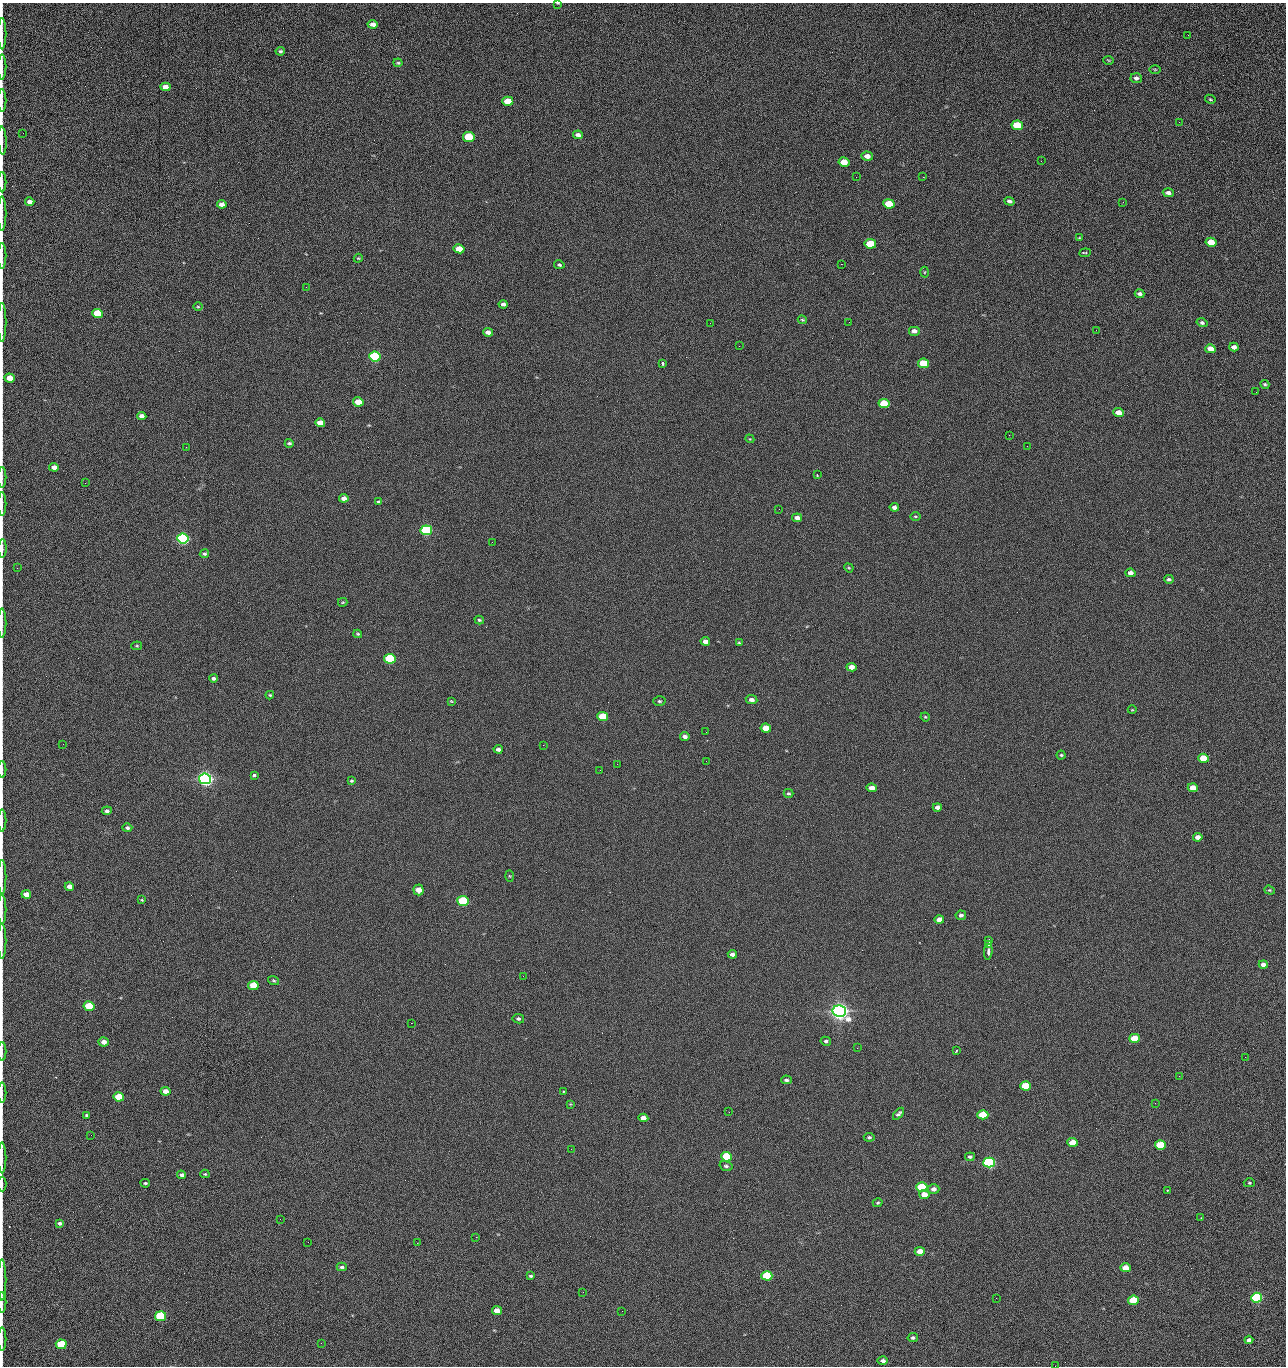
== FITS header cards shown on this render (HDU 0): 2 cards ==
NAXIS1  =                 1284 /fastest changing axis
NAXIS2  =                 1364 /next to fastest changing axis

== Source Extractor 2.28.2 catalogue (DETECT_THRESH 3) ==
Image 1284 x 1364 px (HDU 0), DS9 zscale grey, 1 PNG px = 1 image px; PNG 1288 x 1368 px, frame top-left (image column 1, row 1364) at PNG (2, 3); each listed source drawn as its Kron ellipse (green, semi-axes under 4 px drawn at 4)
Background 125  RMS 15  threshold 43.5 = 3 sigma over >= 5 px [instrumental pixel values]
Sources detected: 227; all 227 listed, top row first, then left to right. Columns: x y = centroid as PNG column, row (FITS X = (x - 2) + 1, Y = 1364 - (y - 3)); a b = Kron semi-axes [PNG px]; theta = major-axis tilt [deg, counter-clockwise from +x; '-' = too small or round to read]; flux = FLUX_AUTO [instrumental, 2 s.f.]
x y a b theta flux
558 3 4 2 - 6.8e+02
373 24 5 4 - 4.9e+03
2 34 16 2 90 3.2e+03
1188 35 2 2 - 1.1e+03
280 51 5 4 - 1.7e+03
1108 60 5 3 - 9.1e+02
398 63 4 3 - 1.2e+03
2 67 12 2 90 2.3e+03
1155 69 5 3 - 9.7e+02
1136 78 6 5 - 2.9e+03
165 87 5 4 - 8.8e+03
1210 99 5 3 - 1.0e+03
2 101 11 2 90 2.1e+03
508 101 5 4 - 2.3e+04
1179 122 2 2 - 1.2e+03
1017 125 6 5 - 4.4e+04
23 133 2 2 - 3.5e+02
578 135 5 4 - 3.5e+03
469 137 6 5 - 5.4e+04
2 141 14 3 -87 2.5e+03
867 156 6 4 -6 6.5e+03
1041 161 3 2 - 1.8e+03
844 162 5 4 - 1.6e+04
856 177 2 2 - 2.3e+03
923 177 2 2 - 1.8e+04
2 182 10 2 90 1.9e+03
1168 193 5 4 - 3.9e+03
1009 201 5 3 - 2.7e+03
30 202 5 4 - 4.8e+03
1123 202 3 2 - 1.0e+03
222 204 5 4 - 5.8e+03
889 204 5 4 - 2.8e+04
2 214 17 2 90 2.8e+03
1079 238 4 3 - 8.2e+02
1211 242 5 4 - 2.4e+04
870 244 6 4 -9 4.2e+04
459 249 5 4 - 2.0e+04
1085 253 6 3 7 3.7e+03
2 256 13 2 90 1.9e+03
358 258 4 4 - 1.0e+03
841 264 2 2 - 2.7e+04
559 265 5 4 - 1.6e+03
924 272 5 3 - 1.1e+03
306 287 2 2 - 7.8e+02
1140 294 5 4 - 2.6e+03
503 304 4 4 - 2.9e+03
198 307 5 3 - 8.6e+02
97 313 5 4 - 5.2e+04
802 320 4 3 - 1.2e+03
2 322 19 2 90 3.3e+03
849 322 2 2 - 5.5e+02
710 323 2 2 - 3.3e+03
1202 323 5 4 - 2.2e+03
1096 330 3 2 - 8.2e+02
914 331 6 5 - 3.9e+03
488 332 5 4 - 5.1e+03
739 346 2 2 - 5.2e+02
1234 347 4 4 - 4.2e+03
1210 349 5 4 - 9.8e+03
375 356 6 5 - 1.6e+05
662 363 3 3 - 3.5e+03
923 363 5 4 - 4.0e+04
10 378 5 4 - 1.1e+04
1265 384 5 4 - 1.3e+03
1256 392 2 2 - 9.7e+02
358 402 5 4 - 2.0e+04
884 403 5 4 - 3.3e+04
1118 412 5 4 - 9.7e+03
142 416 4 4 - 4.9e+03
320 423 5 4 - 9.4e+03
1009 435 2 2 - 3.5e+03
750 439 4 3 - 7.7e+02
289 443 4 3 - 1.7e+03
1027 446 2 2 - 5.0e+02
186 447 2 2 - 3.1e+03
54 467 5 4 - 5.9e+03
817 475 3 3 - 1.4e+03
2 477 10 2 90 1.6e+03
85 483 3 2 - 9.7e+02
344 498 5 4 - 5.1e+03
378 502 4 3 - 1.5e+03
2 504 12 2 90 1.9e+03
894 507 4 4 - 3.6e+03
779 509 2 2 - 4.0e+02
915 516 5 2 - 9.8e+02
797 518 5 4 - 5.1e+03
426 530 6 5 - 2.0e+05
183 539 6 5 - 3.2e+05
492 542 2 2 - 2.6e+03
2 548 9 2 89 2.7e+03
204 554 5 4 - 1.5e+03
17 568 2 2 - 4.2e+02
849 568 5 3 - 9.6e+02
1130 573 5 4 - 5.3e+03
1169 579 4 3 - 2.0e+03
343 602 5 3 - 1.1e+03
479 620 5 3 - 1.3e+03
2 623 14 2 90 2.5e+03
358 634 4 3 - 1.2e+03
705 641 5 4 - 5.1e+03
739 643 3 3 - 1.0e+03
137 646 5 4 - 1.1e+03
390 659 5 5 - 9.1e+04
851 667 5 4 - 7.0e+03
214 678 4 3 - 2.1e+03
270 695 4 3 - 1.2e+03
751 700 6 4 -8 4.5e+03
451 701 4 3 - 8.4e+02
659 701 6 4 -2 1.6e+03
1132 710 4 3 - 6.8e+02
603 717 5 4 - 5.0e+04
925 717 5 4 - 1.2e+03
766 728 5 4 - 1.5e+04
706 732 2 2 - 7.1e+02
685 736 5 3 - 3.6e+03
63 744 2 2 - 4.5e+02
543 745 2 2 - 3.2e+03
498 749 4 3 - 2.6e+03
1061 755 4 4 - 1.2e+03
1203 758 5 4 - 2.6e+04
706 761 2 2 - 2.2e+03
617 764 2 2 - 2.6e+03
2 769 8 2 90 1.5e+03
600 770 2 2 - 4.5e+02
254 775 3 3 - 5.1e+03
205 779 6 5 - 7.1e+05
351 781 4 4 - 1.4e+03
872 788 5 4 - 5.8e+03
1193 788 5 4 - 1.3e+04
788 793 5 3 - 1.4e+03
937 807 4 4 - 3.9e+03
107 811 5 4 - 2.3e+03
2 820 11 2 90 1.7e+03
127 828 5 4 - 2.2e+03
1198 837 4 4 - 5.8e+03
509 876 5 3 - 9.1e+02
2 877 17 2 90 2.7e+03
69 886 5 4 - 6.1e+03
418 890 5 5 - 1.3e+04
1270 890 5 4 - 1.2e+03
26 894 5 4 - 1.0e+04
142 900 3 3 - 9.0e+02
463 901 5 5 - 1.3e+05
2 910 15 2 90 2.1e+03
961 915 5 4 - 2.7e+03
939 920 5 4 - 9.2e+03
2 941 18 2 90 2.4e+03
989 941 4 2 - 4.5e+03
989 945 4 2 - 1.3e+03
988 952 8 3 85 4.9e+03
732 954 4 4 - 3.4e+03
1263 965 4 4 - 4.4e+03
523 976 2 2 - 2.2e+03
274 981 6 4 -18 1.3e+03
253 985 5 4 - 3.3e+04
89 1006 5 5 - 5.4e+04
839 1011 7 5 -14 1.1e+06
518 1019 6 4 -11 2.1e+03
411 1023 2 2 - 5.5e+03
1134 1038 5 4 - 2.9e+04
826 1041 5 4 - 2.1e+03
104 1042 5 4 - 6.5e+03
857 1048 2 2 - 1.5e+03
956 1051 3 2 - 9.2e+02
2 1052 9 2 90 1.2e+03
1245 1057 2 2 - 1.9e+03
1179 1076 2 2 - 2.7e+03
786 1080 5 4 - 2.2e+03
1026 1086 5 4 - 4.8e+04
165 1091 5 4 - 7.4e+03
563 1091 3 2 - 7.9e+02
2 1093 10 2 90 1.5e+03
119 1097 5 4 - 3.2e+04
1155 1103 3 2 - 1.0e+03
570 1104 4 4 - 7.8e+02
729 1112 2 2 - 1.0e+03
899 1114 7 4 49 2.5e+03
87 1115 4 3 - 1.9e+03
983 1115 5 4 - 4.4e+04
643 1118 5 4 - 8.7e+03
91 1135 2 2 - 2.4e+03
869 1137 5 4 - 1.8e+03
1073 1142 5 4 - 1.7e+04
1160 1145 5 4 - 5.8e+04
571 1149 2 2 - 1.0e+03
727 1157 5 4 - 7.8e+04
970 1157 5 4 - 2.2e+03
2 1158 15 2 90 2.0e+03
989 1163 5 5 - 2.8e+05
726 1166 7 5 -17 2.0e+03
205 1174 4 3 - 1.2e+03
181 1175 4 4 - 2.7e+03
145 1183 5 3 - 1.3e+03
1249 1183 6 4 -2 1.3e+03
2 1184 7 2 90 9.7e+02
922 1187 5 5 - 8.5e+04
933 1189 6 5 - 3.6e+03
1167 1190 3 3 - 9.8e+02
924 1194 5 4 - 9.5e+03
878 1203 5 4 - 1.4e+03
1201 1218 2 2 - 5.2e+02
280 1219 2 2 - 2.1e+03
60 1223 4 3 - 2.1e+03
476 1237 2 2 - 7.3e+03
308 1242 2 2 - 1.7e+03
417 1243 2 2 - 5.5e+03
920 1251 5 4 - 9.2e+03
342 1267 5 3 - 1.7e+03
1125 1268 5 4 - 1.4e+04
531 1276 4 3 - 1.5e+03
767 1276 5 4 - 8.1e+04
2 1280 20 2 90 3.6e+03
583 1292 2 2 - 5.3e+02
996 1298 2 2 - 2.7e+03
1257 1298 5 5 - 1.9e+05
1133 1300 5 4 - 4.6e+04
2 1302 10 2 90 1.8e+03
497 1311 5 4 - 8.1e+03
622 1311 3 2 - 7.8e+02
160 1316 5 5 - 1.0e+05
913 1338 5 4 - 2.1e+03
2 1339 12 2 90 1.8e+03
1249 1340 4 4 - 3.1e+03
321 1343 2 2 - 5.4e+02
61 1344 5 5 - 5.5e+04
883 1361 5 4 - 3.2e+03
1055 1366 2 2 - 2.1e+03
At the frame edge (FLAGS 8, measured only in part): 27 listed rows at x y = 558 3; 2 34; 2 67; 2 101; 2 141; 2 182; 2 214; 2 256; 2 322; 10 378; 2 477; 2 504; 2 548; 2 623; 2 769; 2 820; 2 877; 2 910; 2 941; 2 1052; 2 1093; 2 1158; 2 1184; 2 1280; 2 1302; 2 1339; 1055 1366

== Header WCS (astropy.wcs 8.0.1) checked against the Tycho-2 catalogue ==
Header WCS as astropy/WCSLIB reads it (CRVAL/CRPIX/CD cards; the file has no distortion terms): RA---TAN/DEC--TAN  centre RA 15:41:41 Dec +51:59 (235.42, +51.98 deg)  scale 1.26 arcsec/px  FOV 26.9' x 28.5'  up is +92 deg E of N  parity flipped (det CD > 0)
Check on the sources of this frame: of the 60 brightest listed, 10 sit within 2.0 arcsec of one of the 12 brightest Tycho-2 stars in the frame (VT <= 12.29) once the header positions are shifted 0.47 arcsec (0.22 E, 0.42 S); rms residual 0.96 arcsec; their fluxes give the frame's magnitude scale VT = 24.51 - 2.5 log10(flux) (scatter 0.20 mag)
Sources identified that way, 10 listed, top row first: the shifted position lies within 2.0 arcsec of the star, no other Tycho-2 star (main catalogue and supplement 1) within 4.0 arcsec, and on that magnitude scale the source's flux lands within +1.5 / -3 mag of the star's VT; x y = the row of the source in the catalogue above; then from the Tycho-2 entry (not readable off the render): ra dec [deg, ICRS J2000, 3 dp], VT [Tycho-2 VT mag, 2 dp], TYC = Tycho-2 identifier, HIP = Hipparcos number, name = IAU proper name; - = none
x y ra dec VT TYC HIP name
375 356 235.614 +52.064 11.61 3489-1132-1 - -
426 530 235.514 +52.049 11.19 3489-1407-1 - -
183 539 235.515 +52.133 11.12 3489-1380-1 - -
205 779 235.378 +52.130 9.31 3489-1322-1 76850 -
463 901 235.303 +52.042 11.52 3489-958-1 - -
839 1011 235.232 +51.912 9.59 3489-824-1 - -
989 1163 235.143 +51.862 10.97 3489-1016-1 - -
922 1187 235.131 +51.886 12.29 3489-908-1 - -
767 1276 235.084 +51.941 11.45 3489-1346-1 - -
160 1316 235.075 +52.152 11.74 3489-912-1 - -